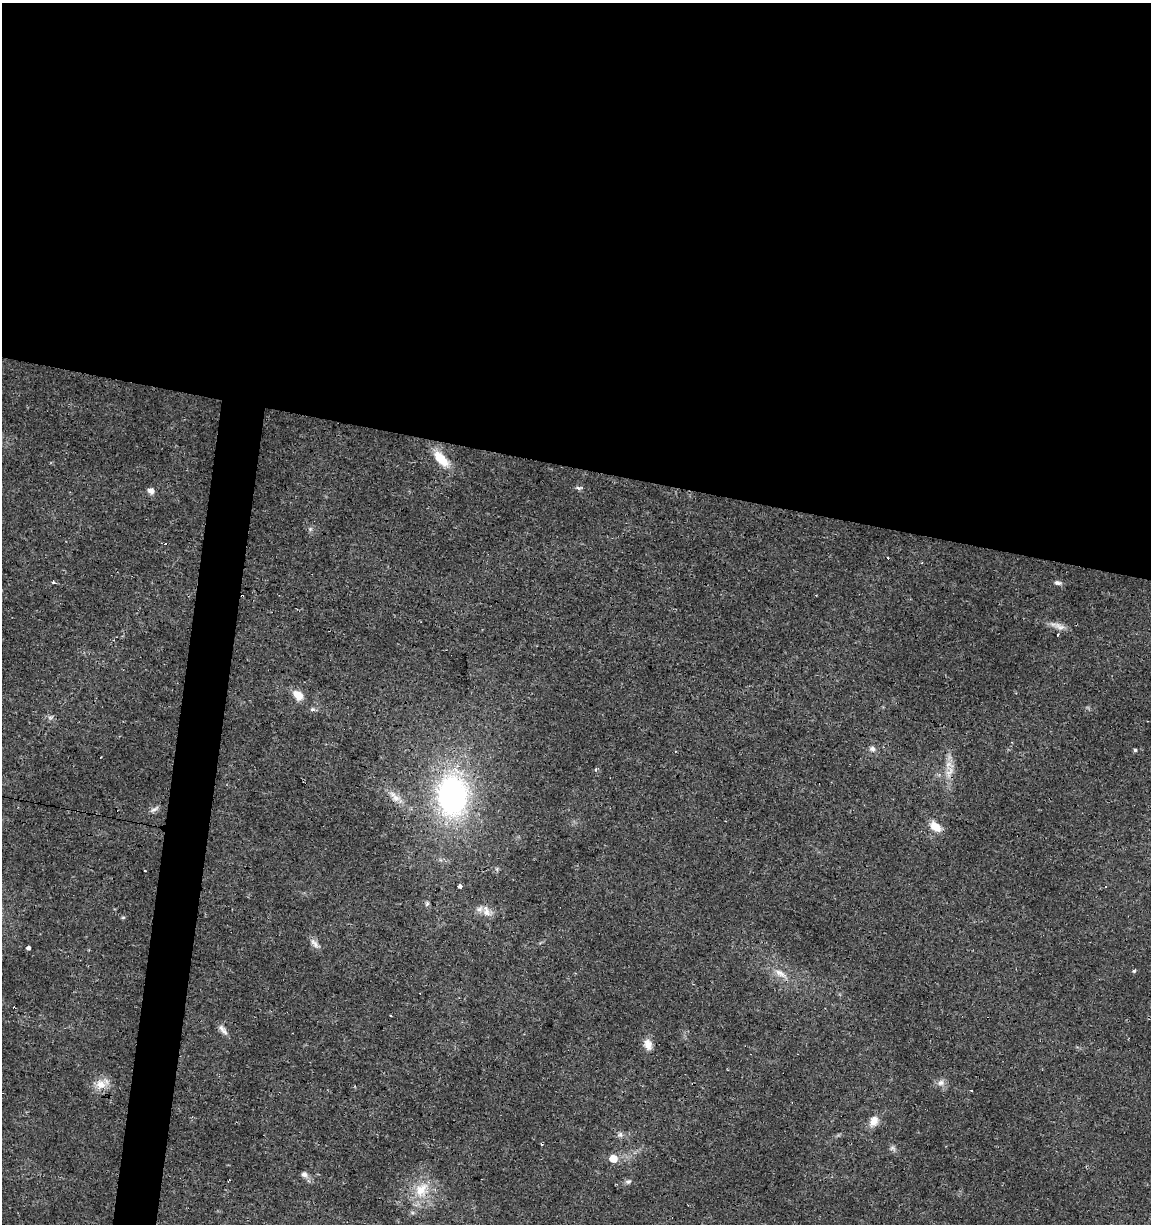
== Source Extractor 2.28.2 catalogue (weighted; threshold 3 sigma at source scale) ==
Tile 3 of 4 x 4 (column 3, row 1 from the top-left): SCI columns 2586-3734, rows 3668-4889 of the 5107 x 4898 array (HDU 1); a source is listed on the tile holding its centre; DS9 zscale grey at full resolution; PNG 1153 x 1226 px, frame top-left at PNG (2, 3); no overlay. Shown black and unused: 41% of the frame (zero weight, under 2 of 3 exposures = <1% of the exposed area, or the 3 px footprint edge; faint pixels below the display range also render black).
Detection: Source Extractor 2.28.2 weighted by HDU 2 'WHT'; one run over the whole footprint, this tile lists its part. Background 0.0135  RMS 0.0032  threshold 0.0142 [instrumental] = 3 sigma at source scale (4.5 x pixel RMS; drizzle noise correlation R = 1.50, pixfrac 1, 0.0396/0.0396 arcsec/px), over >= 5 px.
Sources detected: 49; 8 cosmic-ray / hot-pixel residue — not listed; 2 inside a brighter listed object's ellipse — not listed separately; the other 39 listed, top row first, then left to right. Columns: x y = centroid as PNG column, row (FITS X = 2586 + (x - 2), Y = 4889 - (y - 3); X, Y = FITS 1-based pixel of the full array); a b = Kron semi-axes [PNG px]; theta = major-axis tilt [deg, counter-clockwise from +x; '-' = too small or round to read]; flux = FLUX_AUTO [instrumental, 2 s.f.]
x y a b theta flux
441 459 24 10 -49 6.8
579 488 9 5 3 0.72
151 491 8 6 -50 1.6
310 529 6 6 - 0.66
53 582 3 3 - 0.47
1058 583 10 6 -6 1
1059 626 18 8 -23 2.4
298 695 13 9 -44 3.8
50 717 7 4 -18 0.71
872 749 8 7 - 1.1
1135 750 4 4 - 0.48
596 769 3 3 - 1.6
949 772 23 11 88 4.6
452 796 44 32 -89 69
396 798 11 9 15 2.2
154 809 13 5 31 1
935 826 15 9 -42 4.2
1106 886 3 3 - 0.84
459 887 3 3 - 8.4
427 903 7 5 74 0.63
486 912 12 11 - 2.8
123 918 6 3 20 0.37
314 943 15 7 -53 1.7
28 948 4 4 - 1.9
1134 971 5 3 - 0.41
780 973 20 8 -31 3.2
14 1008 3 3 - 1
221 1028 12 8 -52 1.6
648 1045 13 10 -75 2.6
941 1083 10 8 16 1.6
100 1084 16 14 10 4.1
874 1121 12 10 86 3.1
620 1135 7 4 -89 0.71
893 1148 9 6 -26 0.94
613 1158 6 6 - 5.2
304 1174 8 6 -10 1.3
229 1180 4 2 - 0.38
628 1182 8 6 1 0.86
421 1190 25 20 65 9.7
Overlapping masked pixels (flux is a lower limit): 2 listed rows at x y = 452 796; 14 1008